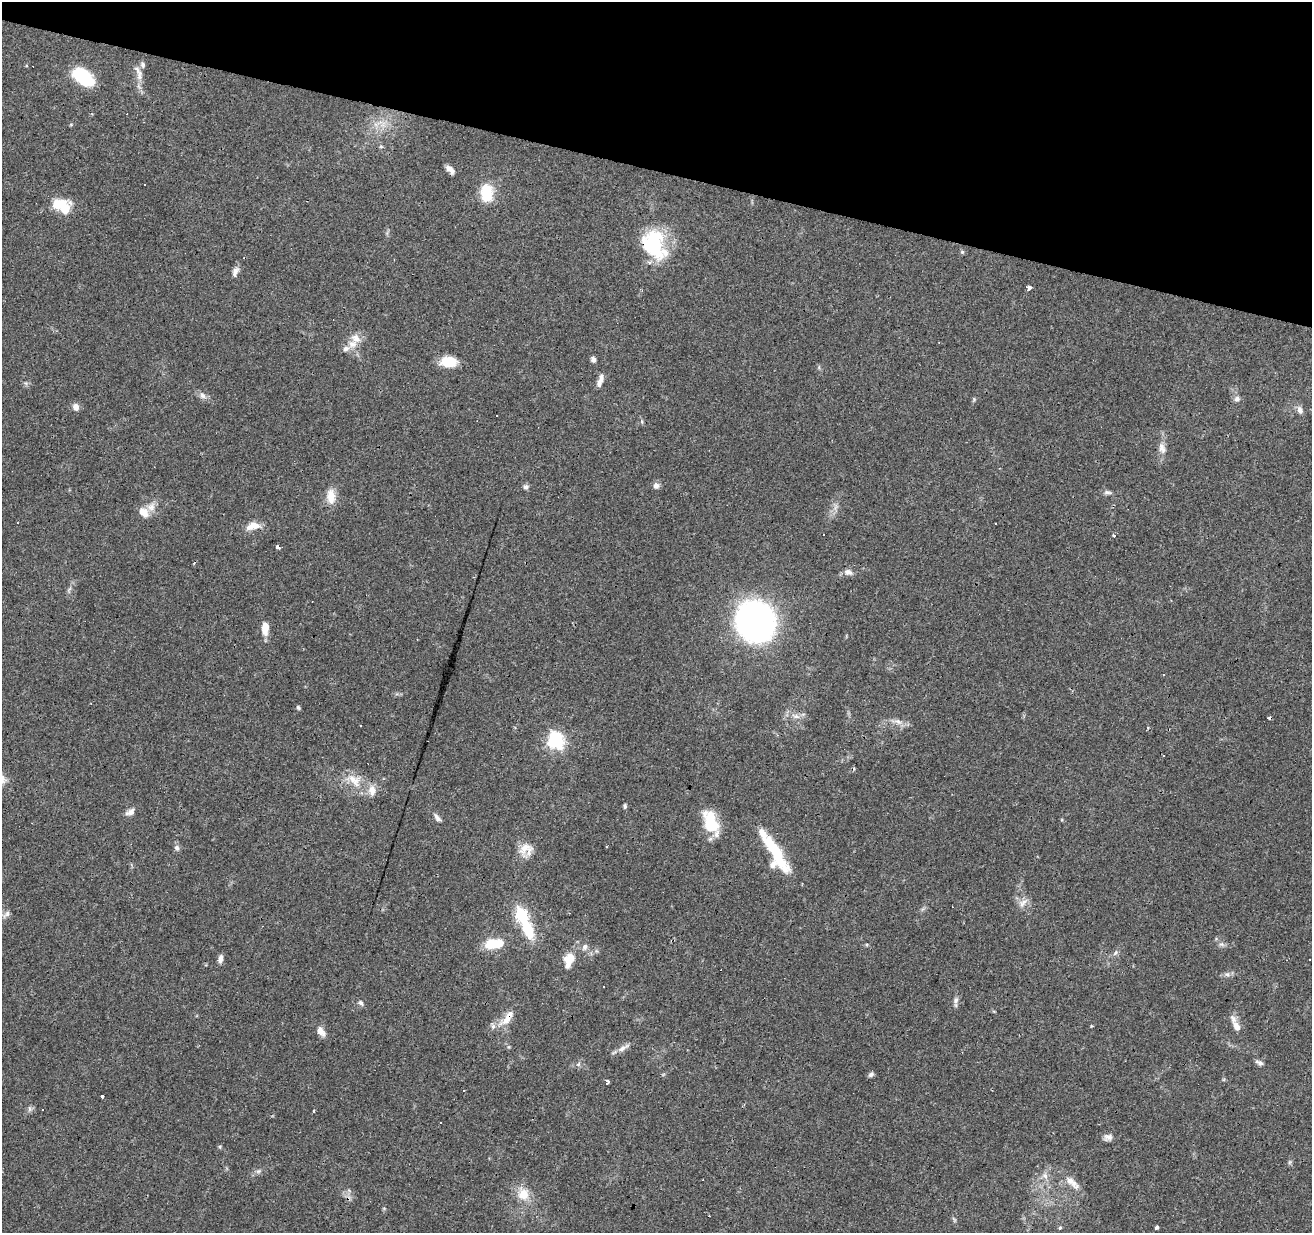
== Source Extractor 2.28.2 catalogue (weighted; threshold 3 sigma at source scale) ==
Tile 2 of 4 x 4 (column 2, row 1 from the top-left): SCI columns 1311-2620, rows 3908-5138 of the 5245 x 5417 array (HDU 1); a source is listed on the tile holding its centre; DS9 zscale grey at full resolution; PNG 1314 x 1235 px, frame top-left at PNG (2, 2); no overlay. Shown black and unused: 14% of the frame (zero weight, under 3 of 4 exposures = <1% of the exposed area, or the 3 px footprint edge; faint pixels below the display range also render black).
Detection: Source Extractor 2.28.2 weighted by HDU 2 'WHT'; one run over the whole footprint, this tile lists its part. Background 0.0451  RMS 0.0046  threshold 0.0206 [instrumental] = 3 sigma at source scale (4.5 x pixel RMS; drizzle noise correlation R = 1.50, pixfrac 1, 0.0396/0.0396 arcsec/px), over >= 5 px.
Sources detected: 105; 2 inside a brighter object's white glare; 17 cosmic-ray / hot-pixel residue — not listed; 7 inside a brighter listed object's ellipse — not listed separately; the other 79 listed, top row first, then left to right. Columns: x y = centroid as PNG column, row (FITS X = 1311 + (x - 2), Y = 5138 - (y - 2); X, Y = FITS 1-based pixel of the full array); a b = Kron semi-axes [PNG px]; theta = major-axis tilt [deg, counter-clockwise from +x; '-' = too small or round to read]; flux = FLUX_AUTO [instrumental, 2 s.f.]
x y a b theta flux
143 65 8 6 -69 1.2
139 73 20 7 -63 3.2
83 77 26 14 -37 18
450 169 11 5 -42 2.7
487 193 25 16 -89 11
64 208 22 16 89 8.8
653 241 34 22 44 26
962 252 5 5 - 0.73
235 272 14 7 66 2.2
1029 288 4 3 - 19
356 338 14 11 -44 4.2
345 349 8 7 - 2
593 359 5 5 - 2
449 362 15 10 2 12
600 380 18 6 70 2.8
203 396 9 7 -46 1.9
974 399 6 4 48 0.58
1237 399 8 7 - 1.5
76 407 9 7 -73 2.5
1300 410 11 7 -68 2.1
642 421 6 4 -71 0.66
1162 449 14 7 -81 2.9
656 486 8 7 - 2
526 487 7 7 - 1.2
1108 492 13 5 -7 1.3
331 496 21 10 -89 5.8
142 511 14 9 7 4
253 526 18 9 15 5
823 534 3 2 - 0.65
1114 535 3 3 - 7.6
278 547 4 3 - 2.9
848 572 11 7 -16 2.3
755 621 23 22 - 280
265 628 14 7 88 5.2
298 707 5 4 - 0.74
796 716 12 6 -21 2.4
898 722 13 6 -18 2.5
556 741 7 6 - 100
354 780 26 15 -32 9.6
625 806 5 4 - 0.96
131 812 9 7 58 2.2
437 818 11 5 -52 1.7
711 822 29 13 -67 16
177 848 8 6 -64 1.4
525 848 21 14 59 6
774 850 53 10 -57 25
1023 903 13 7 45 2.7
7 914 12 6 47 1.5
521 915 7 6 - 44
528 929 27 14 -65 14
494 944 22 10 7 12
1221 944 8 6 -33 1.3
585 947 9 6 67 1.6
1115 953 8 6 53 1.3
220 958 10 5 78 1.9
569 959 14 9 71 9.6
1310 959 2 2 - 0.34
1227 974 7 6 - 1.2
956 1000 8 5 29 1.3
361 1003 8 6 -52 1.2
508 1018 27 10 45 6.2
1236 1026 15 8 -58 3.2
321 1031 13 8 -55 3.1
623 1048 20 6 31 2.7
1259 1063 11 5 -26 1.4
871 1074 8 5 40 1.1
607 1081 5 3 - 1.4
102 1096 4 3 - 3.7
30 1109 7 4 -90 0.92
42 1110 2 2 - 0.35
440 1122 3 3 - 2.1
1108 1137 11 8 4 2.2
220 1146 5 3 - 0.47
1290 1162 6 4 71 0.66
1045 1176 8 5 -45 1.4
1070 1180 21 10 -40 5
523 1194 13 12 - 7.8
1156 1227 4 3 - 3.2
1060 1228 5 4 - 0.6
Overlapping masked pixels (flux is a lower limit): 2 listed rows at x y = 653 241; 508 1018